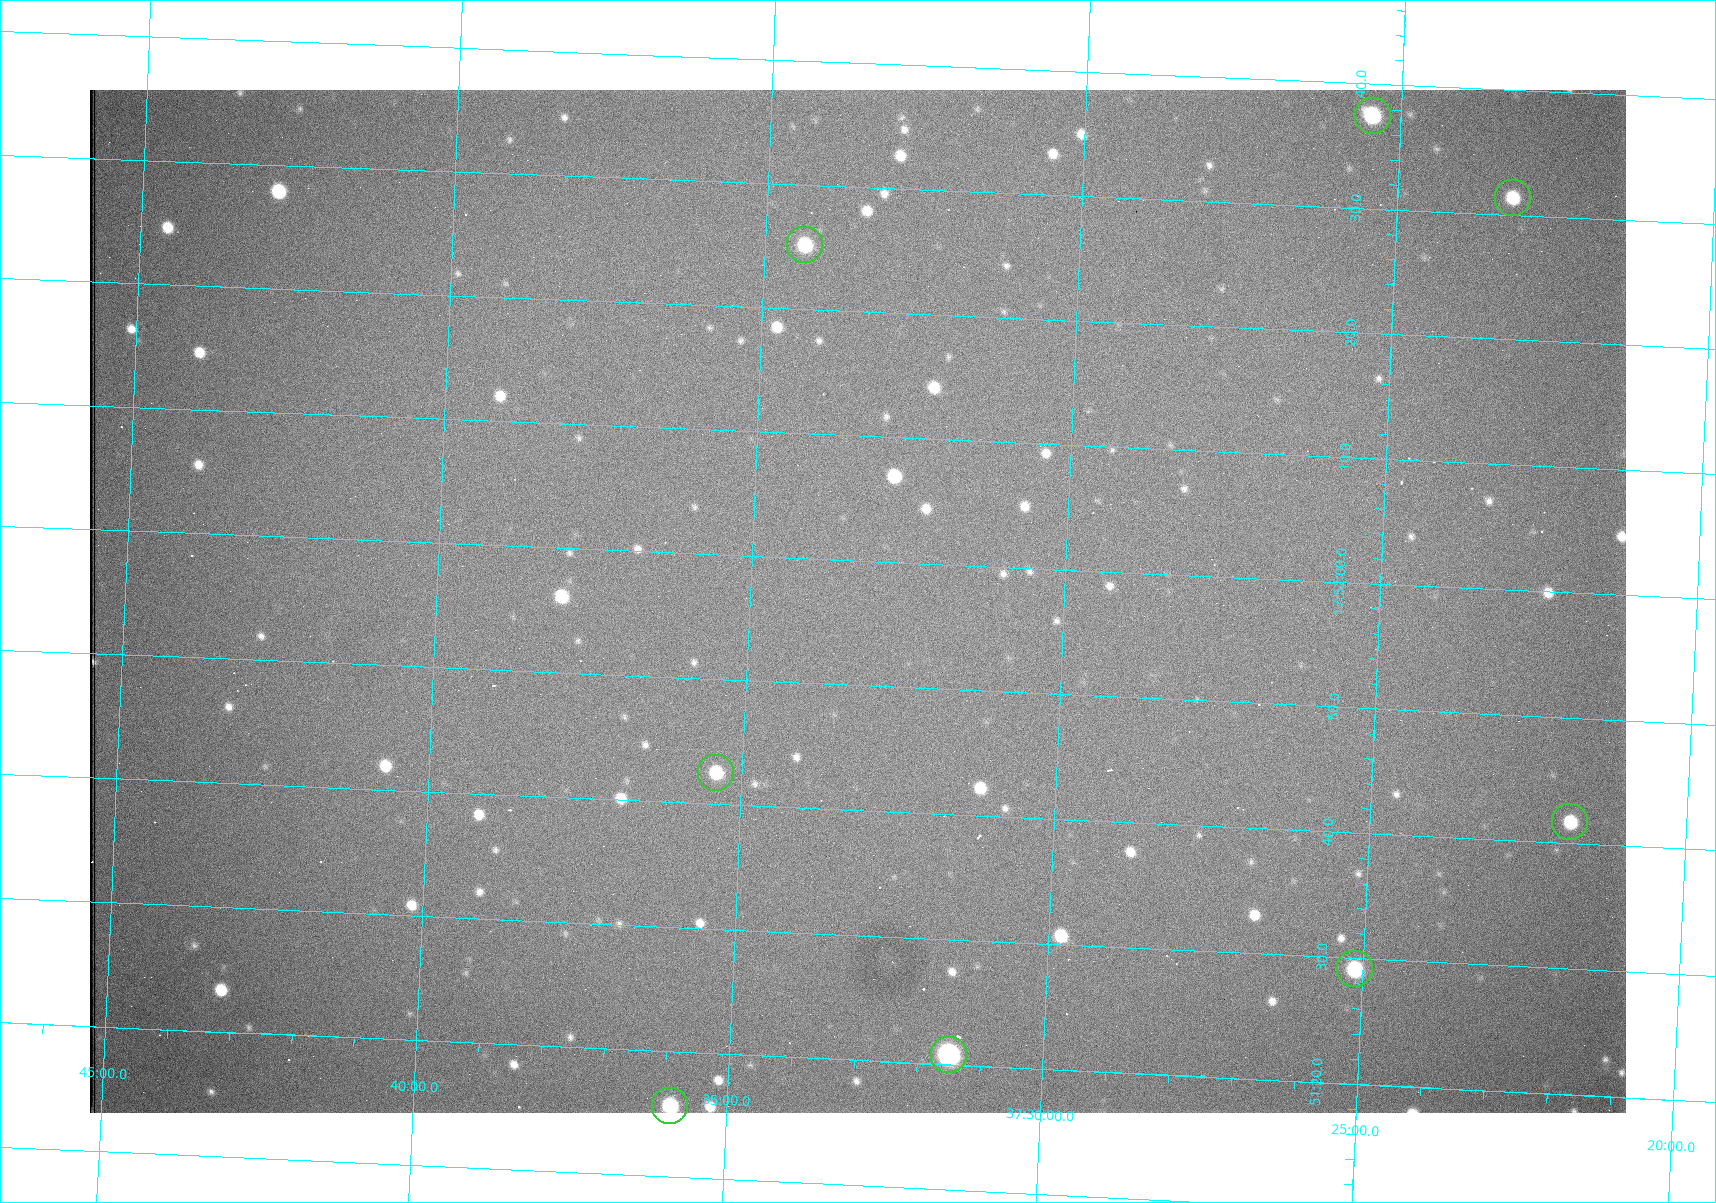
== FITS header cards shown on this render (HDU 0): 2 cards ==
NAXIS1  =                 1536 /fastest changing axis
NAXIS2  =                 1023 /next to fastest changing axis

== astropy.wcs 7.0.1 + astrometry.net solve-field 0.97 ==
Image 1536 x 1023 px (HDU 0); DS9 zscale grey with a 90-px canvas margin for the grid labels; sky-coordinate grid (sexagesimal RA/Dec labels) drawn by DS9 from the SOLVED WCS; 8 Tycho-2 reference stars matched to detected sources circled (green)
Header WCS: RA---TAN/DEC--TAN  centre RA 17:51:57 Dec +37:33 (267.99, +37.55 deg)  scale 0.958 arcsec/px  FOV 24.5' x 16.3'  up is +87 deg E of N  parity flipped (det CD > 0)
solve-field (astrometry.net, Tycho-2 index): VERIFIED the header's WCS against the Tycho-2 star catalogue (8 matches, 0 conflicts) and refined it, rather than solving blind
Solved WCS: RA---TAN-SIP/DEC--TAN-SIP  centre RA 17:51:57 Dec +37:33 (267.99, +37.55 deg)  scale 0.956 arcsec/px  FOV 24.5' x 16.3'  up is +87 deg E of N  parity flipped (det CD > 0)
The solver's refit moves the header's centre by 0.98 arcsec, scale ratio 0.9977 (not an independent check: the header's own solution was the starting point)
Tycho-2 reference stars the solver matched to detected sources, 8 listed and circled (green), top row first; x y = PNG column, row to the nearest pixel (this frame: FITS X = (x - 90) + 1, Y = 1023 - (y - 90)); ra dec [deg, ICRS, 3 dp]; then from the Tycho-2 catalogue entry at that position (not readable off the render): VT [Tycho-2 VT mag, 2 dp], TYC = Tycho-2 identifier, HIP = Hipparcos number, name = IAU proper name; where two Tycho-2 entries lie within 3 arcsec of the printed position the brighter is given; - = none
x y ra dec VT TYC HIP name
1373 116 268.156 +37.424 11.25 2620-712-1 - -
1513 198 268.131 +37.386 12.62 2620-526-1 - -
805 245 268.105 +37.573 11.82 3089-995-1 - -
716 773 267.927 +37.590 11.84 3089-1137-1 - -
1570 822 267.924 +37.364 11.94 2620-391-1 - -
1355 969 267.871 +37.419 11.35 2620-812-1 - -
949 1055 267.836 +37.525 9.96 3089-889-1 - -
670 1106 267.815 +37.598 11.54 3089-1081-1 - -